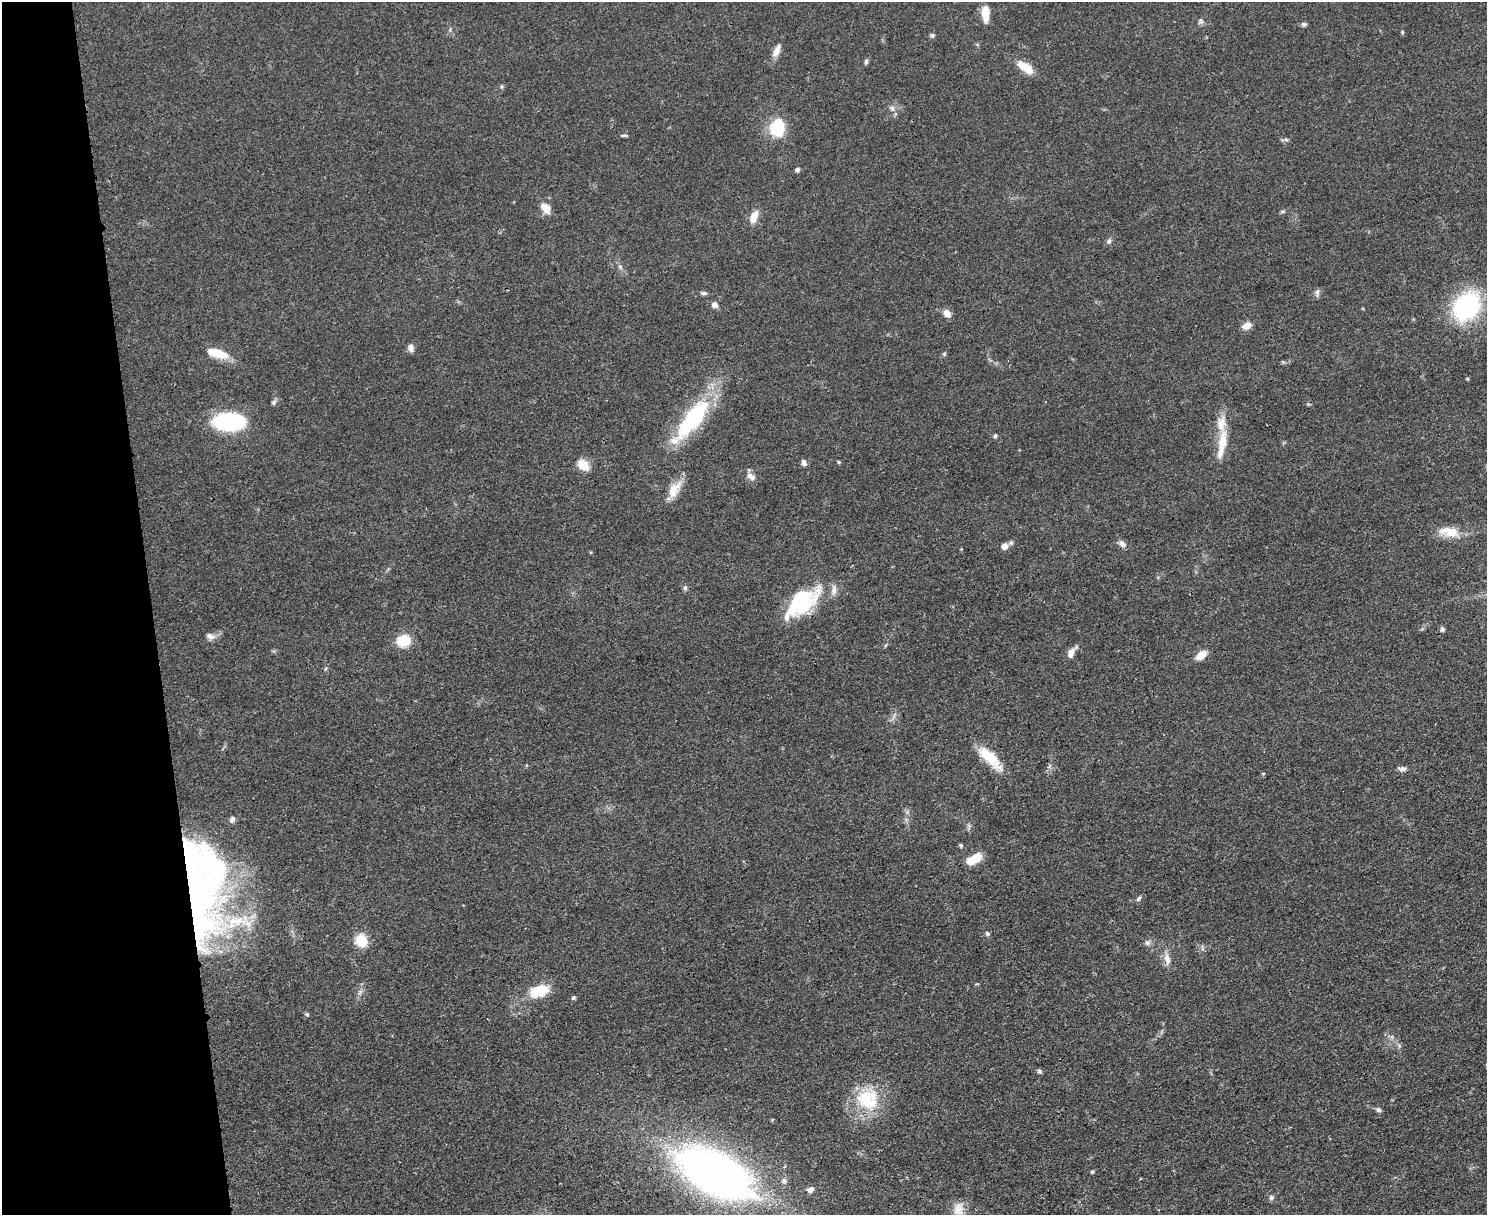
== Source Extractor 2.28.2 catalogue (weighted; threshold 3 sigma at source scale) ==
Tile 4 of 3 x 4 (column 1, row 2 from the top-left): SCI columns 139-1623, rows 2434-3646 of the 4847 x 4868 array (HDU 1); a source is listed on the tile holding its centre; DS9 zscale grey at full resolution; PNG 1489 x 1217 px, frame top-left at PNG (2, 2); no overlay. Shown black and unused: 10% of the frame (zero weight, under 3 of 4 exposures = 1% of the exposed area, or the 3 px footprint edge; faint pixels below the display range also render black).
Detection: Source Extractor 2.28.2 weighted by HDU 2 'WHT'; one run over the whole footprint, this tile lists its part. Background 0.0485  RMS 0.0049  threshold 0.022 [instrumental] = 3 sigma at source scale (4.5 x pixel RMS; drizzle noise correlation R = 1.50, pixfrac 1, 0.05/0.05 arcsec/px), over >= 5 px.
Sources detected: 78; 2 inside a brighter object's white glare — not listed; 4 inside a brighter listed object's ellipse — not listed separately; the other 72 listed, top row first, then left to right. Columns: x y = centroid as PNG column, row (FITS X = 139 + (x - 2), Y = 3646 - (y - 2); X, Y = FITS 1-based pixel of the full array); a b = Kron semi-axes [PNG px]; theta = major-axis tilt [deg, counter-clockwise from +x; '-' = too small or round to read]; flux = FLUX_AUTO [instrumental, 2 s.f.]
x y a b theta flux
985 13 16 7 -89 8.8
1201 21 8 6 -68 1.1
1304 24 6 5 - 1.3
1402 32 5 4 - 0.6
932 35 6 5 - 1.1
777 50 18 8 68 3.9
866 62 7 5 87 1
1025 67 21 9 -35 8.6
892 108 7 6 - 1.5
778 129 20 16 -86 19
624 135 9 3 1 0.82
1286 140 7 5 7 1.1
797 170 6 5 - 1.1
546 208 16 10 -49 4.7
1282 212 7 4 0 0.72
754 217 15 8 69 5.6
1109 241 8 6 63 1.4
620 267 6 5 - 0.98
704 293 8 5 0 1.1
1317 293 11 5 -87 1.4
715 305 6 6 - 2.6
1467 306 25 19 51 75
947 313 9 7 -54 4
1247 326 10 7 26 4.4
411 348 9 7 -82 2.3
218 353 25 9 -15 11
944 354 5 4 - 0.64
274 402 7 6 - 1.2
692 419 55 17 52 55
228 422 24 13 -1 64
995 436 6 5 - 0.88
1222 441 32 11 81 11
804 462 7 5 -73 2
839 462 5 4 - 0.56
583 465 15 10 -38 6.9
751 476 15 8 -35 2.8
674 490 26 12 56 8.2
1452 532 21 14 23 7.7
1011 543 7 6 - 1.2
1122 544 11 7 -46 2.1
1004 546 8 7 - 2.6
685 588 6 6 - 0.99
803 603 56 21 39 34
1442 629 5 5 - 1.3
210 636 14 8 -18 2.6
403 640 13 11 3 14
1071 653 12 7 65 3.9
1201 655 13 8 35 5.4
990 758 37 12 -45 14
1402 769 11 5 -1 1.6
232 819 9 7 42 1.5
961 845 5 4 - 0.93
975 858 16 8 30 12
195 888 131 34 -79 180
1139 898 8 5 46 1.1
239 920 45 15 -14 21
987 933 7 5 -50 0.99
361 940 9 8 - 16
1147 943 7 7 - 1.5
1167 959 18 8 -78 4.1
538 991 19 11 16 17
573 998 6 5 - 0.83
307 1014 5 4 - 0.74
1039 1071 6 5 - 0.9
867 1099 34 29 -19 26
1378 1110 7 6 - 1.3
1092 1172 5 4 - 0.64
715 1174 78 38 -29 300
784 1181 7 6 - 1.6
810 1189 7 6 - 2.3
1271 1197 7 6 - 1.2
959 1209 20 14 88 5.9
Overlapping masked pixels (flux is a lower limit): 2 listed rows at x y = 803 603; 195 888
Isophote crosses this tile's border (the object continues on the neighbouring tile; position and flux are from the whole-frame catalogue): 1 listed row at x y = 959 1209